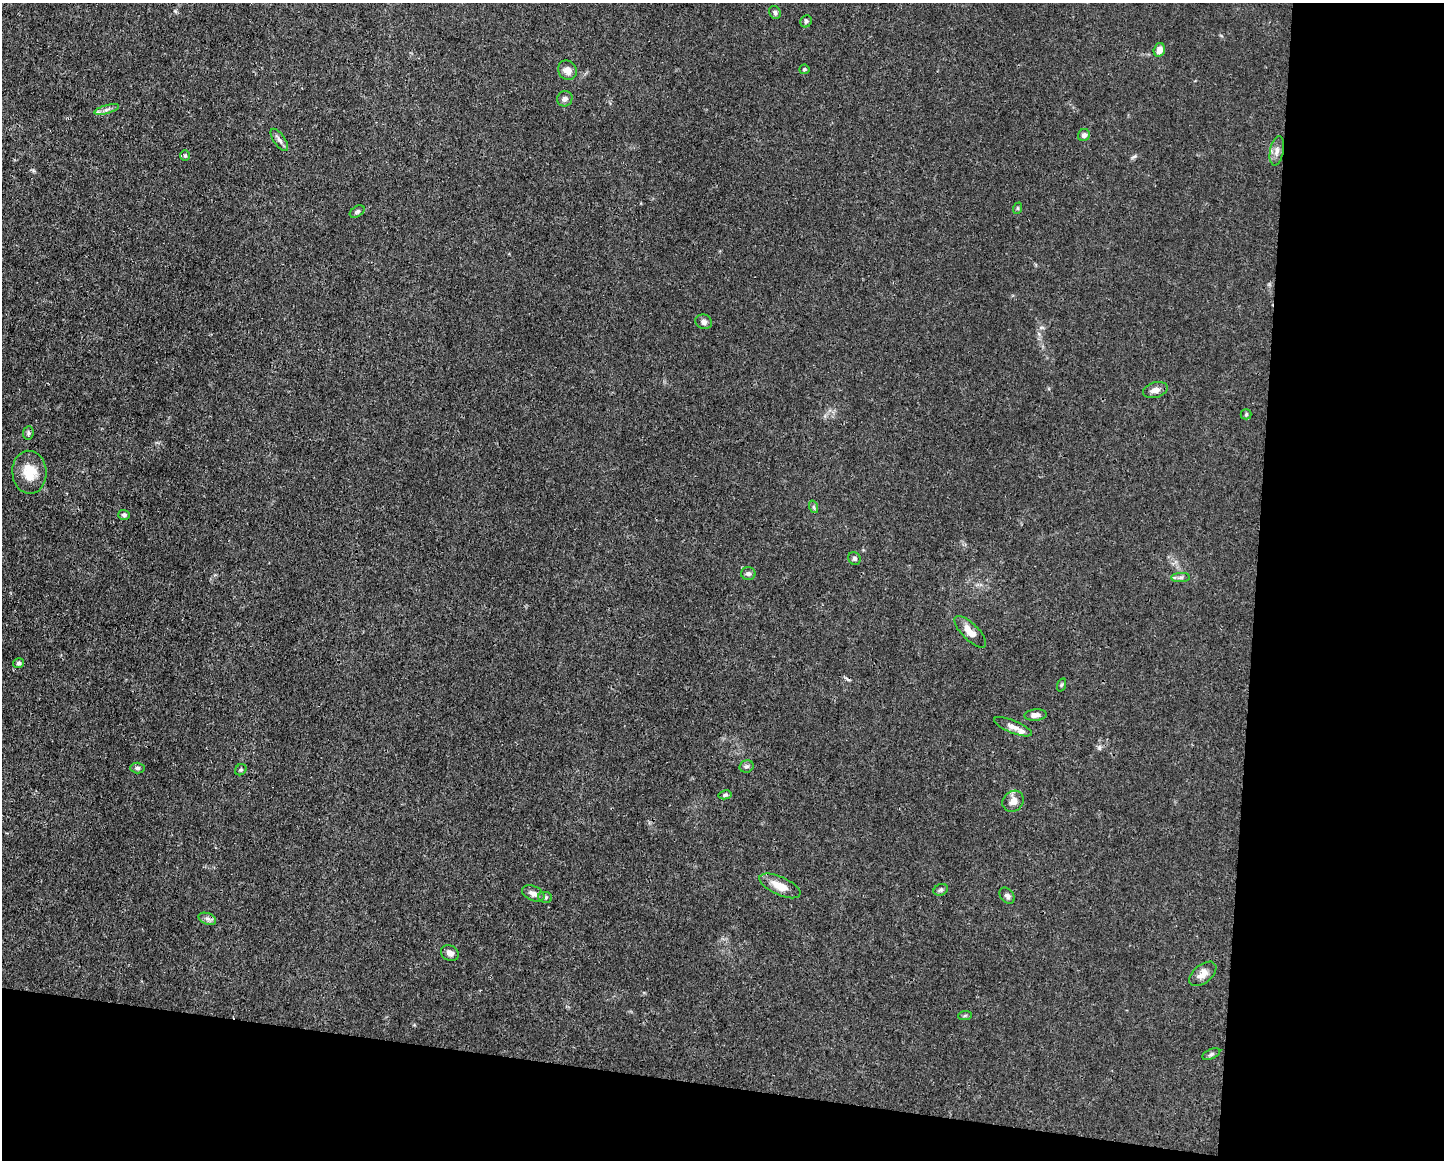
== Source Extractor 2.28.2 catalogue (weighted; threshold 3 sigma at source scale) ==
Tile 12 of 3 x 4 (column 3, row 4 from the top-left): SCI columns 2997-4438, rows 1-1158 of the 4661 x 4634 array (HDU 1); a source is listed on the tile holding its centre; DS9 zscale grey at full resolution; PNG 1446 x 1162 px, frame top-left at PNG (2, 3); each listed source drawn as its Kron ellipse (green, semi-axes under 4 px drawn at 4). Shown black and unused: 20% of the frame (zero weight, under 3 of 4 exposures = <1% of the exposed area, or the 3 px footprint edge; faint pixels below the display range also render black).
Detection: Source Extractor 2.28.2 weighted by HDU 2 'WHT'; one run over the whole footprint, this tile lists its part. Background 0.0161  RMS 0.0025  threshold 0.0115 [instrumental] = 3 sigma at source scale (4.5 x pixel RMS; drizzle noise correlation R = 1.50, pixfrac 1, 0.05/0.05 arcsec/px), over >= 5 px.
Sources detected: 44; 1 inside a brighter listed object's ellipse — not listed separately; the other 43 listed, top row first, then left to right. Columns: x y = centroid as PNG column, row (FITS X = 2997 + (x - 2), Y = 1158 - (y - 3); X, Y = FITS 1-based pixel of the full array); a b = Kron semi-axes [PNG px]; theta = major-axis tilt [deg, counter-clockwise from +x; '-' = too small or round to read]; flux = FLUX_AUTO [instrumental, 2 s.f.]
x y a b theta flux
775 12 7 5 -62 0.6
806 21 6 5 - 0.47
1159 50 7 5 73 1.6
804 69 5 4 - 0.42
567 70 10 9 - 1.7
565 99 8 7 - 0.85
107 109 13 3 15 0.82
1084 135 6 6 - 0.89
279 140 13 5 -56 0.93
1277 151 15 7 79 1.5
185 156 5 4 - 0.31
1018 208 6 4 72 0.27
357 212 8 5 33 0.52
704 322 8 7 - 1
1155 390 13 7 15 1.5
1246 414 5 5 - 0.34
28 433 7 5 81 0.51
29 472 21 17 -86 5.5
814 507 6 4 -71 0.39
124 515 6 5 - 0.51
854 559 6 6 - 0.54
748 574 7 6 - 0.67
1181 577 9 4 1 0.67
970 632 21 8 -45 2.6
18 663 5 4 - 0.48
1061 685 7 4 71 0.32
1036 715 11 5 4 1.2
1013 727 20 6 -22 1.5
746 766 7 6 - 0.62
138 768 7 5 -3 0.55
241 770 6 5 - 0.38
725 795 6 4 10 0.47
1013 801 11 10 - 1.8
780 886 22 9 -24 3.7
941 890 7 5 21 0.52
533 893 12 7 -24 1.3
1007 896 9 6 -51 0.85
545 897 7 5 -9 0.55
207 919 9 5 -19 0.85
450 953 9 7 -30 1.3
1203 974 16 9 39 1.9
965 1015 7 4 3 0.37
1211 1054 9 5 25 0.54